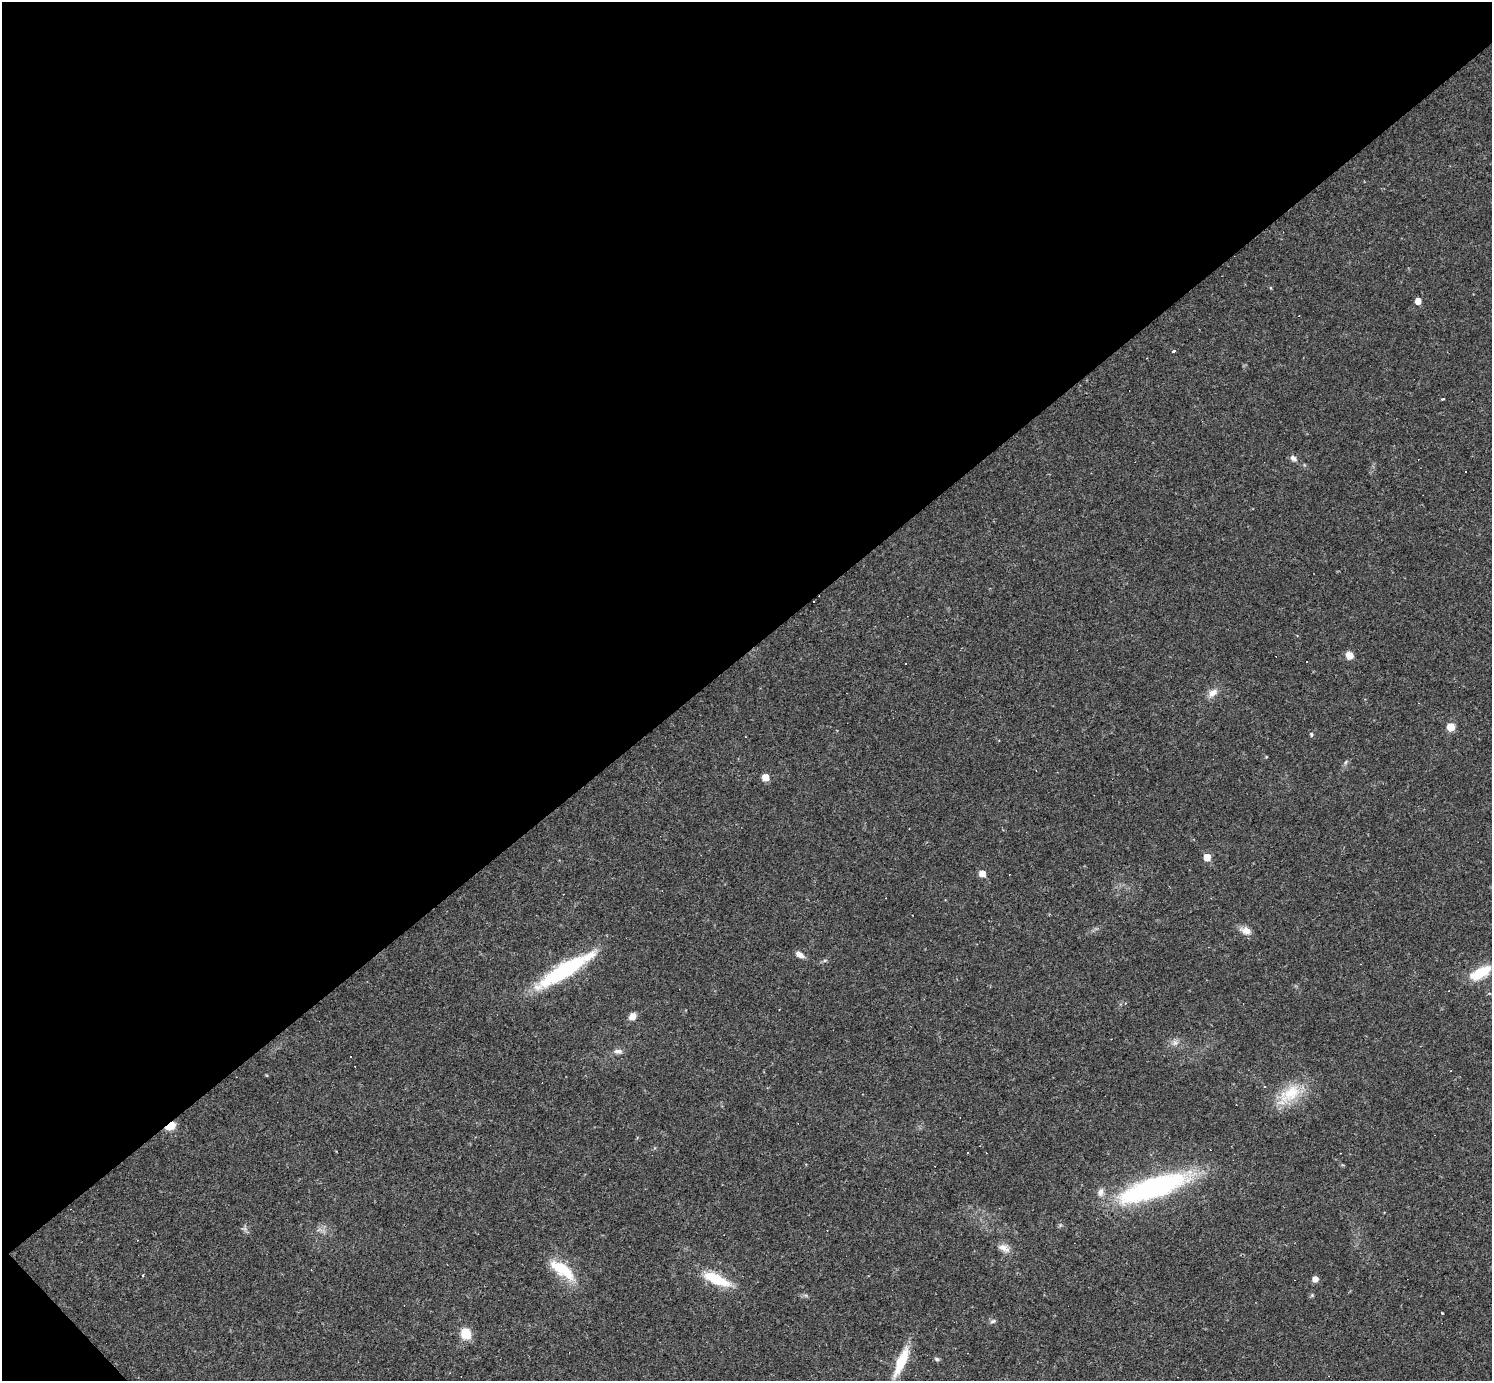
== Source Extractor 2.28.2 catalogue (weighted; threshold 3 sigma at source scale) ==
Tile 5 of 4 x 4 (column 1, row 2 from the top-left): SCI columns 1-1490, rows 3051-4429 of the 5962 x 5960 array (HDU 1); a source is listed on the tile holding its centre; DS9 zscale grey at full resolution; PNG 1494 x 1383 px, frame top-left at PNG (2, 2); no overlay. Shown black and unused: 48% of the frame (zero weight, under 2 of 3 exposures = <1% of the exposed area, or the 3 px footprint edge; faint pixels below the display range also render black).
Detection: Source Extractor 2.28.2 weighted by HDU 2 'WHT'; one run over the whole footprint, this tile lists its part. Background 0.0346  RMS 0.0055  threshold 0.0246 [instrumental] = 3 sigma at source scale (4.5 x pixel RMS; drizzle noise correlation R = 1.50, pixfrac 1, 0.05/0.05 arcsec/px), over >= 5 px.
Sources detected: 56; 18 cosmic-ray / hot-pixel residue — not listed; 1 inside a brighter listed object's ellipse — not listed separately; the other 37 listed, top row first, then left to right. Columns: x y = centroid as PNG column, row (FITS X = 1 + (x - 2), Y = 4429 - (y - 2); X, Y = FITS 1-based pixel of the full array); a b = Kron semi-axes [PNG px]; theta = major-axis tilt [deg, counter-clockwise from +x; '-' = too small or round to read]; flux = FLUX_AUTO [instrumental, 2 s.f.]
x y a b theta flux
1418 301 5 5 - 4.7
1175 351 3 3 - 49
1442 399 3 3 - 2
1293 458 10 6 -35 2
1466 472 3 3 - 1
1349 655 7 7 - 4.8
1213 693 14 8 41 3.9
1451 727 6 6 - 7.5
1311 734 7 4 -72 0.96
1346 762 6 4 70 0.83
765 777 5 5 - 7.6
1207 857 6 5 - 7.5
982 873 5 5 - 5.4
912 915 3 2 - 0.32
1246 930 13 9 -21 4.3
799 955 10 6 -28 3
825 960 6 4 19 0.79
564 970 72 14 31 49
1480 973 27 11 29 15
632 1016 8 7 - 3.8
1175 1043 9 7 -55 2.3
618 1051 12 6 0 2.2
1265 1087 3 3 - 0.6
1290 1093 35 18 33 19
171 1126 11 7 31 6
967 1153 3 3 - 1.4
1153 1188 80 22 19 93
1004 1248 17 9 -27 4.2
563 1270 33 13 -34 19
143 1276 3 2 - 0.63
716 1279 34 11 -24 18
1315 1279 6 6 - 3
1442 1313 3 3 - 0.54
993 1321 8 5 11 1.2
466 1333 7 7 - 18
937 1359 7 5 -28 1
901 1361 40 10 67 16
Overlapping masked pixels (flux is a lower limit): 1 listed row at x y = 171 1126